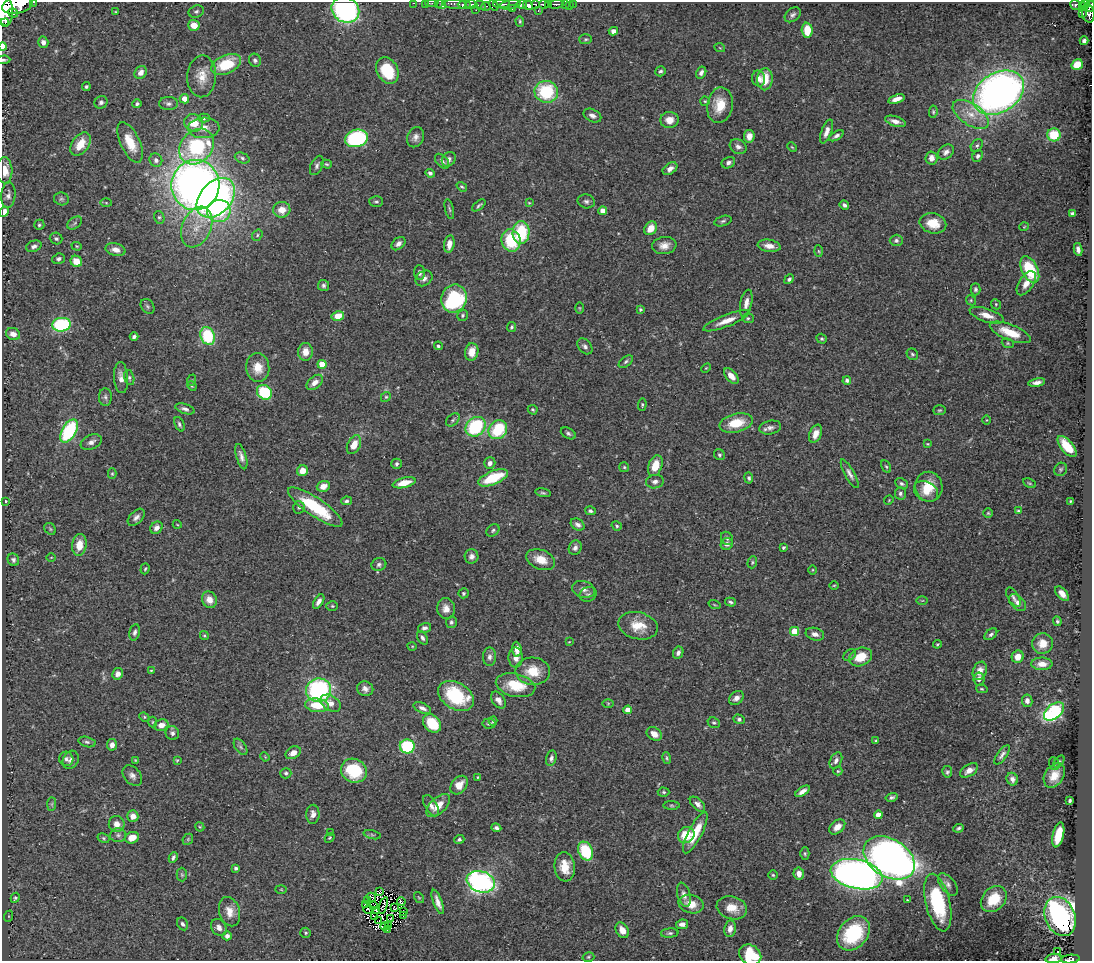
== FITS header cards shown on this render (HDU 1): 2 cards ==
NAXIS1  =                 1090
NAXIS2  =                  959

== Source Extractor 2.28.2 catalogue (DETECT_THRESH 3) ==
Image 1090 x 959 px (HDU 1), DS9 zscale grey, 1 PNG px = 1 image px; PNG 1094 x 963 px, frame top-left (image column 1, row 959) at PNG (2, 2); each listed source drawn as its Kron ellipse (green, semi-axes under 4 px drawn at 4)
Background 0.573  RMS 0.024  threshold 0.0716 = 3 sigma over >= 5 px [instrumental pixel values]
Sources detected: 441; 4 with non-positive FLUX_AUTO (blend fragments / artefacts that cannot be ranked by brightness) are neither listed nor drawn; the other 437 listed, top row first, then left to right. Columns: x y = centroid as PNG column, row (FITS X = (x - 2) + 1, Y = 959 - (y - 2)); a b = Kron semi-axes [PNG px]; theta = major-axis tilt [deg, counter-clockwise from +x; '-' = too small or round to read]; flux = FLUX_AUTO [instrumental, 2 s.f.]
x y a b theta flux
34 2 3 2 - 47
413 3 3 2 - 21
425 3 2 2 - 11
431 3 5 2 - 21
438 3 3 2 - 17
442 4 5 3 - 33
455 4 12 4 -3 310
471 4 6 3 -1 310
501 4 8 3 1 240
522 4 5 3 - 440
535 4 4 3 - 170
544 4 5 3 - 440
548 4 4 3 - 180
556 4 7 3 2 210
565 4 3 3 - 93
573 4 2 2 - 21
1085 4 4 3 - 140
17 5 15 8 13 3200
464 5 6 4 1 210
480 5 6 3 -27 90
494 5 6 4 -61 250
510 5 10 4 10 380
528 5 5 4 - 710
1075 5 5 4 - 160
486 6 4 3 - 81
569 6 2 2 - 9.8
1090 6 5 3 - 270
1083 7 4 3 - 120
512 9 3 2 - 130
4 10 16 8 -85 3700
345 10 14 12 -32 320
476 10 2 2 - 1.8
196 11 8 6 21 3.7
538 11 3 2 - 28
115 12 4 2 - 1.1
13 13 5 3 - 190
1088 13 10 6 -77 540
1083 14 4 3 - 80
793 15 9 6 41 4.9
520 21 5 4 - 2.1
5 23 4 3 - 2200
194 25 6 5 - 21
807 30 7 5 -87 35
613 31 5 4 - 7.4
586 39 6 5 - 2.8
1084 41 4 4 - 5.3
43 42 6 5 - 8
3 47 4 3 - 38
720 48 5 3 - 1.5
4 60 7 4 4 3.1
255 60 7 6 - 4.5
226 64 16 9 24 68
1077 65 6 5 - 33
387 70 14 10 -61 66
660 71 5 5 - 3.5
141 72 7 6 - 10
701 73 6 4 62 5.4
202 76 21 14 87 27
758 79 8 6 -78 9
765 79 11 7 88 31
86 87 4 4 - 3.2
546 92 12 11 - 97
998 93 27 19 32 930
184 99 5 4 - 15
896 99 8 4 18 11
705 101 4 4 - 2
101 102 7 6 - 5.1
137 104 4 4 - 3.2
169 104 9 6 0 5.4
720 105 18 12 80 36
933 112 6 4 82 2.4
971 114 21 10 -34 28
592 115 9 6 -26 6.9
204 118 6 4 1 2.9
669 120 9 8 - 16
895 121 10 5 -18 9.3
194 123 9 8 - 27
204 128 16 10 3 17
827 131 13 5 70 10
1054 135 6 6 - 56
749 136 6 5 - 12
836 136 8 4 31 4.9
415 137 10 8 64 8.4
356 138 11 8 14 180
130 142 22 9 -65 34
80 144 13 8 56 28
977 146 7 5 49 4
197 147 19 15 48 180
738 147 9 7 -29 6.7
792 147 5 3 - 1.6
946 152 9 6 41 7.3
978 156 6 5 - 4.7
242 158 8 5 -21 3.7
931 158 6 6 - 10
449 159 8 6 52 5.8
156 160 7 6 - 5.3
442 161 9 5 -47 5.8
728 163 7 5 26 5.3
326 164 5 4 - 2.4
317 165 10 6 64 4.8
670 169 8 5 35 8.8
4 170 13 8 -87 24
430 173 4 4 - 4.9
195 185 25 24 - 1300
462 187 5 4 - 2.7
8 195 13 7 86 7.9
216 198 23 15 48 480
61 199 7 6 - 3.7
586 201 8 7 - 5
376 202 7 5 -1 3.3
106 203 5 3 - 1.7
529 203 4 3 - 1.6
479 205 8 3 39 2.8
844 205 5 4 - 4.1
449 209 10 4 -76 3.1
282 210 8 8 - 19
219 211 12 11 - 77
603 211 4 4 - 20
4 212 5 4 - 12
1072 213 4 3 - 3.3
159 217 6 5 - 3
723 221 9 5 16 3.6
75 223 8 5 37 3.9
933 223 13 10 -14 28
39 225 5 5 - 3
197 227 21 14 66 35
1024 227 5 3 - 1.2
651 228 7 5 56 21
521 232 11 8 89 85
257 235 6 5 - 2.8
56 238 6 5 - 3.5
511 240 11 9 -74 74
896 240 6 5 - 4.1
398 244 8 5 41 7.3
449 244 9 5 80 13
34 246 8 5 22 5
77 246 5 4 - 1.7
664 246 12 8 9 14
769 246 11 6 -8 13
1078 249 6 4 -80 6.2
116 250 10 6 -14 11
819 251 5 3 - 1.7
58 259 6 5 - 4.1
76 261 6 5 - 24
1030 270 14 8 -64 87
419 273 7 5 -86 5.5
424 278 9 7 36 7.2
789 279 5 4 - 3.5
1026 283 13 7 56 15
324 285 5 5 - 4
975 289 6 5 - 3.3
454 298 14 12 69 160
971 300 5 4 - 2
746 303 14 5 78 12
996 304 5 4 - 2.3
147 306 8 6 -52 3.5
579 308 6 4 -89 1.6
640 309 4 4 - 2.3
463 315 6 5 - 3
987 315 17 6 -18 17
338 316 6 4 12 26
748 318 6 5 - 3.1
726 321 24 6 21 20
61 325 9 7 6 140
511 327 5 4 - 2.4
1010 332 22 8 -22 41
13 334 7 5 -22 12
208 336 9 7 -65 89
134 337 4 3 - 4.4
822 339 5 4 - 2.5
1008 343 6 4 -21 2.3
438 346 4 4 - 2.6
585 346 9 6 -49 5.3
305 352 9 7 86 17
472 352 9 6 81 21
912 354 6 5 - 3.2
626 362 8 5 38 3.4
322 364 4 4 - 27
258 368 14 11 -85 26
706 368 5 3 - 1.5
731 376 9 5 -48 14
121 378 15 7 -86 13
129 378 8 5 -74 3.5
192 380 6 3 70 1.7
847 380 4 4 - 5.1
315 382 9 6 41 12
1037 382 8 4 10 8
192 386 5 4 - 1.6
264 392 8 7 - 78
105 397 9 6 -88 4.6
386 397 5 4 - 2.3
642 405 6 4 87 2.1
185 409 10 5 -19 5.3
533 410 5 4 - 2.5
939 410 6 5 - 2.4
453 420 8 5 42 3.3
987 420 5 3 - 1.4
736 423 17 9 14 41
179 424 8 4 -67 3.7
475 427 11 9 42 140
770 427 11 7 11 7.2
498 430 10 8 52 86
69 431 13 7 59 150
568 433 8 5 -28 3.7
816 434 9 6 67 15
91 442 11 7 23 8.1
928 444 3 3 - 1.4
354 445 10 6 64 20
1067 446 13 6 -50 43
719 455 6 5 - 3
241 457 13 5 -74 8
490 463 6 5 - 7.7
397 464 5 5 - 3.4
655 466 11 7 71 27
624 467 5 5 - 2.3
886 467 6 4 -61 2.4
1061 469 7 6 - 3.3
303 471 5 5 - 19
112 474 5 4 - 2.1
850 474 16 5 -61 7.7
493 478 16 6 23 68
749 478 6 4 -80 3.3
655 482 9 6 8 6.7
404 483 11 5 14 25
1029 483 7 3 -26 2
901 484 6 5 - 4.3
323 486 6 5 - 15
929 487 15 13 -80 38
926 491 13 9 -29 19
543 493 8 4 -12 2.9
900 493 6 5 - 4.3
889 500 5 4 - 1.6
6 501 3 3 - 2.2
346 501 5 4 - 3.1
1070 501 3 3 - 1.6
299 507 6 5 - 3.1
315 507 32 9 -34 86
590 511 5 4 - 3.6
1018 511 4 3 - 1.7
988 513 5 5 - 2.1
136 517 10 6 46 7.2
177 524 4 3 - 1.2
578 525 7 5 -32 6.2
617 526 5 4 - 2.8
156 528 7 5 44 8.7
50 529 6 5 - 2.8
493 530 7 5 43 3.4
727 538 7 5 -57 3.7
727 544 6 6 - 7.8
79 545 11 7 83 24
575 548 7 6 - 6
783 548 4 3 - 2.4
472 556 7 7 - 6.7
51 557 5 3 - 1.1
13 560 6 5 - 4.3
541 560 15 9 -21 26
752 562 6 4 71 2.5
379 565 7 6 - 4.7
145 569 6 3 72 2.1
813 570 5 3 - 1.3
834 585 4 3 - 1.5
583 589 12 8 -15 8.4
463 593 5 5 - 2.7
588 594 9 7 25 4.8
1062 594 9 5 -50 12
1013 597 11 5 -59 4.7
209 600 8 7 - 17
922 600 6 4 1 1.7
319 602 8 4 58 7.3
730 602 5 3 - 3.2
1018 603 10 6 -44 6.7
714 605 6 3 -19 1.5
332 606 6 5 - 2.3
446 609 10 9 - 13
1057 621 5 4 - 2.8
451 622 6 5 - 3.4
638 626 20 13 -13 33
424 628 7 5 14 5.6
794 631 4 4 - 52
135 632 8 5 76 5
815 634 9 6 -16 7.6
991 634 7 4 39 4.1
204 635 5 4 - 2
422 638 7 4 -58 4.2
569 642 4 3 - 1.2
1042 643 10 10 - 21
937 644 4 3 - 1.8
412 646 5 3 - 1.3
517 649 7 4 -84 11
678 653 6 5 - 5.7
850 655 7 5 39 3.5
489 657 9 6 88 6.2
516 657 10 7 90 12
860 657 12 9 24 34
1018 657 6 6 - 16
1042 664 10 6 -2 14
151 670 3 2 - 1.2
533 671 17 13 -4 37
980 671 9 6 69 15
118 674 6 5 - 8
979 679 6 5 - 7
515 685 20 11 -12 49
365 689 8 7 - 7.5
982 689 6 4 -15 2.1
319 690 12 12 - 250
456 696 19 13 -31 110
736 698 8 6 41 9.5
498 700 9 6 -53 9.2
1027 701 6 5 - 6.8
331 703 11 7 -31 12
608 703 6 4 0 1.8
317 705 12 7 -7 37
422 708 9 5 -24 7.2
628 710 4 4 - 19
1054 711 11 7 37 260
144 717 5 4 - 2.1
739 719 5 4 - 3.3
493 721 4 3 - 2.7
153 722 5 3 - 1.7
432 723 10 7 -48 56
714 723 6 5 - 2.7
489 724 6 5 - 3.7
161 725 7 5 21 13
172 733 7 6 - 5.2
654 734 8 6 -35 13
876 741 4 3 - 1.7
87 742 9 5 -15 4.2
112 745 6 5 - 9.2
407 746 7 7 - 120
240 747 9 5 -56 4.1
293 753 8 5 30 12
1002 755 11 5 54 6.1
265 757 5 3 - 1.5
551 758 8 5 76 4.9
667 758 6 4 -77 2.6
66 759 7 7 - 5.3
71 760 9 7 60 7
135 760 4 4 - 1.4
177 760 4 4 - 1.7
836 761 9 5 64 5.9
1059 762 7 4 51 2.6
1054 764 6 5 - 2.7
969 770 10 5 32 11
354 771 13 11 -27 79
838 771 4 4 - 2
947 772 6 5 - 3
286 773 5 5 - 3.5
1054 775 13 9 57 21
132 776 11 8 -47 8
478 777 4 3 - 1.6
1012 779 6 5 - 6.7
459 785 10 7 51 20
803 791 8 4 32 7.9
664 792 6 4 -3 2.8
892 797 6 4 14 3.8
1070 800 3 3 - 2.7
52 804 7 4 89 3
697 804 9 5 -43 7.4
438 805 14 8 44 21
671 805 8 4 -1 2.6
431 806 12 6 -60 8.6
313 814 9 6 89 9
878 815 4 4 - 14
133 816 6 5 - 11
117 824 8 8 - 12
200 827 5 3 - 1.6
837 827 9 6 40 14
496 828 5 4 - 4.3
959 828 5 3 - 3.5
331 833 3 3 - 1.7
695 833 23 7 63 38
118 835 8 7 - 4.8
372 835 9 3 -13 3.2
686 835 8 8 - 40
1058 835 13 5 76 46
103 838 6 4 -28 2.4
132 838 7 5 20 19
330 838 5 4 - 1.8
188 839 6 4 47 2.1
459 839 5 4 - 3.4
586 851 10 7 -66 81
805 854 6 4 -90 2.5
173 857 5 3 - 3.4
889 858 28 19 -32 1000
565 867 14 10 -83 26
236 868 4 3 - 3.8
799 874 6 5 - 13
857 874 26 14 -13 1100
182 875 7 5 -88 2.7
773 875 5 4 - 2.2
481 882 14 10 -18 400
948 884 13 7 -51 7.3
281 889 6 3 -2 1.6
380 891 3 3 - 190
684 895 12 6 -74 9.3
371 897 5 2 - 1.1
15 898 5 4 - 2.8
419 898 6 4 -53 1.8
994 899 14 11 46 50
368 900 4 3 - 1
907 900 3 2 - 1.3
401 901 4 3 - 5
438 902 13 4 -69 10
938 903 29 12 -76 140
691 904 12 9 -15 24
365 905 3 2 - 2
383 905 8 2 71 0.5
374 906 3 2 - 1.4
394 908 3 2 - 1.3
732 908 15 11 -16 26
368 909 5 3 - 0.85
376 910 3 2 - 1.1
403 911 3 2 - 1.9
229 912 15 10 -74 19
403 915 3 2 - 3.9
9 916 6 4 72 2.1
374 916 2 2 - 2
1060 917 20 15 -68 460
391 918 4 2 - 2.1
379 920 3 2 - 1.2
182 924 7 5 -61 4.3
682 924 6 5 - 8.1
385 926 4 2 - 1.6
388 926 3 2 - 1.1
219 927 9 7 -56 8.3
730 929 8 6 81 10
388 930 4 2 - 0.56
622 930 8 6 -58 14
306 933 5 5 - 2.3
670 933 9 4 4 3.7
853 933 19 14 49 130
227 936 4 4 - 6
1058 952 3 2 - 3
750 955 12 9 -33 72
588 957 6 4 16 2.3
1053 959 8 4 9 12
1070 959 9 4 6 150
At the frame edge (FLAGS 8, measured only in part): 18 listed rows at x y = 34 2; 413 3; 425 3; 431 3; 438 3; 442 4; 17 5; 1090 6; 4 10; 345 10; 5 23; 3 47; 4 60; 4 170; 4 212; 750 955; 1053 959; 1070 959
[4 non-positive-flux detections neither listed nor drawn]